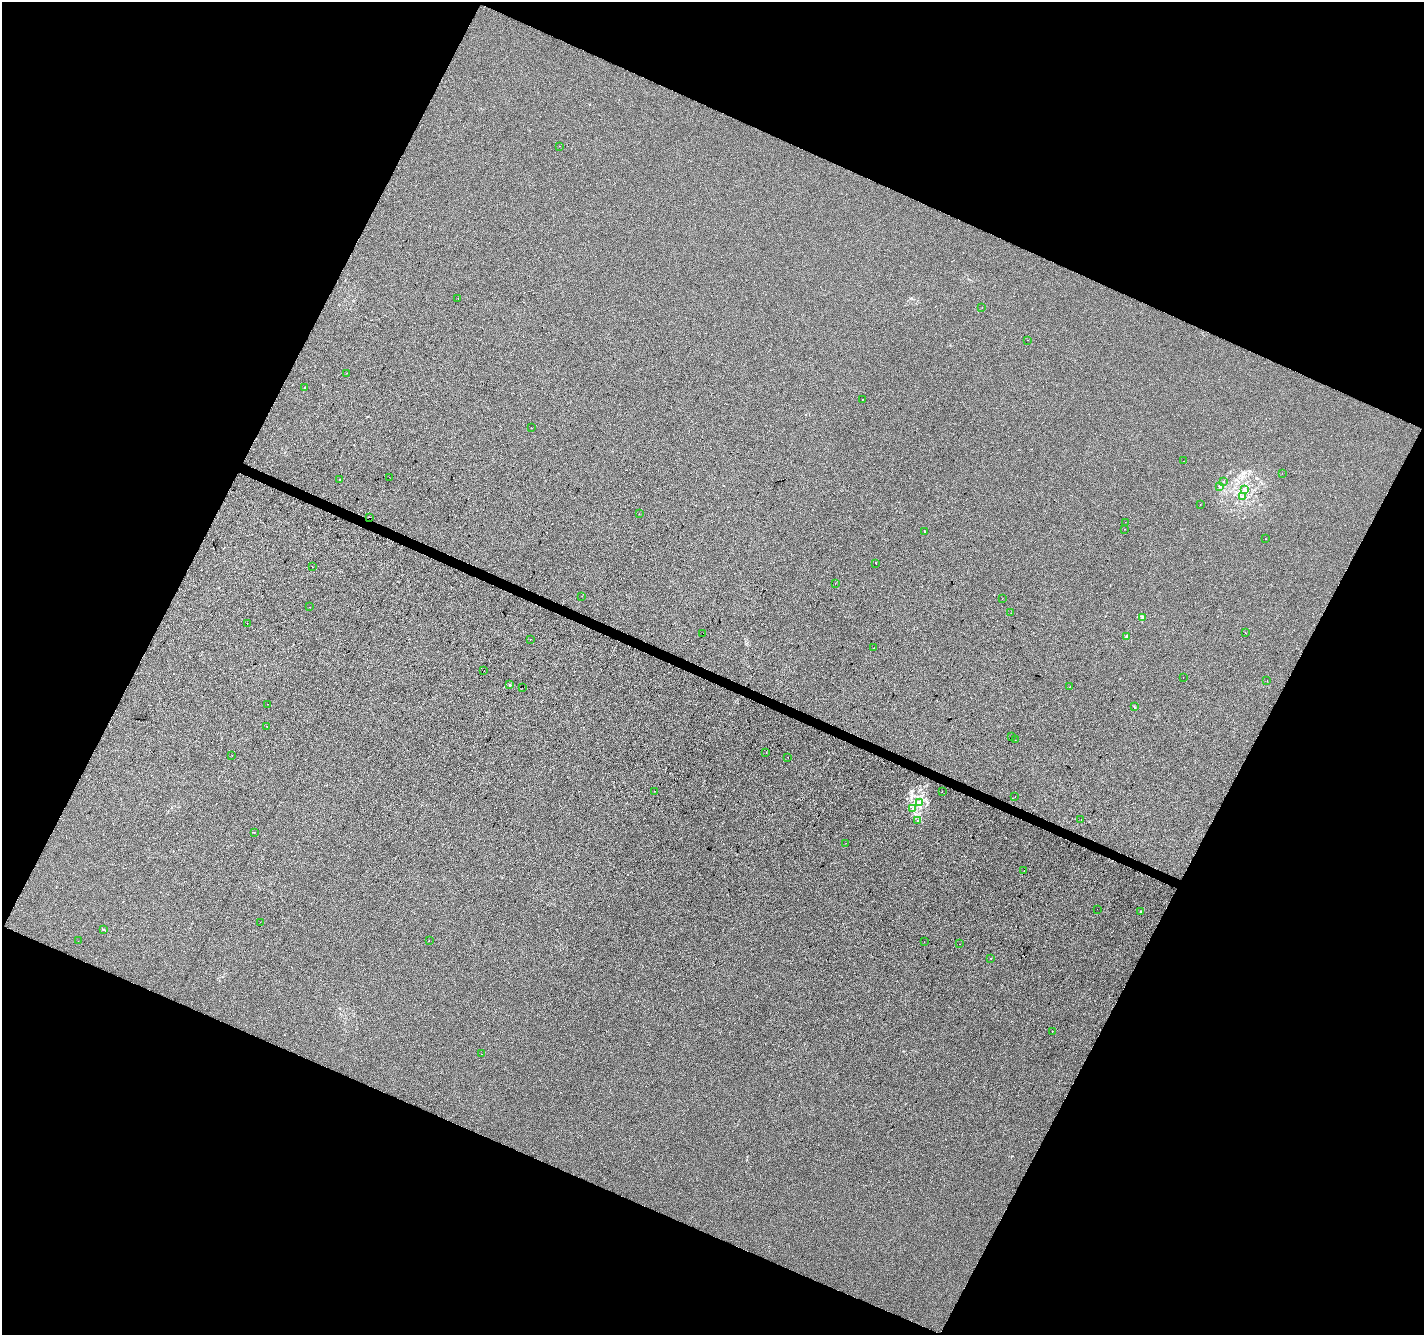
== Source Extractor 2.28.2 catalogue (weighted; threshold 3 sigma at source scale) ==
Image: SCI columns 7-5691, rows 270-5598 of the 5691 x 5802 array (HDU 1 of 3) = the unmasked area's bounding box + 8 px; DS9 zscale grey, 4 x 4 block average (1 PNG px = mean of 4 x 4 image px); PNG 1426 x 1337 px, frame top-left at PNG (2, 2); each listed source drawn as its Kron ellipse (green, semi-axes under 4 px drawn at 4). Shown black and unused: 45% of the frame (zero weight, under 2 of 3 exposures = <1% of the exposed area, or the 3 px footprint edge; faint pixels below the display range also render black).
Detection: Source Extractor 2.28.2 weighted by HDU 2 'WHT'. Background -9.86e-05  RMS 0.0056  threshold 0.0252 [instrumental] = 3 sigma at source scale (4.5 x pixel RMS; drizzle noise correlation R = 1.50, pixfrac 1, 0.0396/0.0396 arcsec/px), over >= 5 px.
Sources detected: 79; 6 cosmic-ray / hot-pixel residue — neither listed nor drawn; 1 coinciding with a brighter row at this scale — not listed separately; the other 72 listed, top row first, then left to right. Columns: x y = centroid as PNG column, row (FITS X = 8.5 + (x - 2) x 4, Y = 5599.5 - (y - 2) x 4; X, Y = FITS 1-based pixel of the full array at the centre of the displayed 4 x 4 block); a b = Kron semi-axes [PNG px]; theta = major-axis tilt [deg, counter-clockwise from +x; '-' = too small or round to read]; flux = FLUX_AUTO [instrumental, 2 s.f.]
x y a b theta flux
560 146 2 2 - 1.7
458 298 2 2 - 2.5
982 308 2 2 - 0.77
1027 340 2 2 - 2
347 373 2 2 - 0.75
305 387 2 2 - 1.7
862 400 2 2 - 1
531 428 2 2 - 0.65
1184 461 2 2 - 0.64
1282 473 2 2 - 0.59
389 477 2 2 - 2.7
339 480 2 2 - 2.7
1223 482 2 2 - 1.5
1220 486 3 2 - 2.5
1244 490 2 2 - 1.5
1242 496 2 2 - 0.75
1200 504 2 2 - 2
639 514 2 2 - 0.62
370 517 2 2 - 3
1125 522 2 2 - 1.4
1124 529 2 2 - 1.2
924 532 2 2 - 1.2
1265 539 2 2 - 1.4
876 563 2 2 - 0.9
313 567 2 2 - 0.65
835 584 2 2 - 0.69
582 596 2 2 - 1.2
1002 599 2 2 - 0.63
310 607 2 2 - 0.6
1011 613 2 2 - 0.9
1142 618 3 2 - 2.1
247 624 2 2 - 1.6
703 633 2 2 - 6.1
1245 633 2 2 - 0.78
1127 636 2 2 - 19
530 639 2 2 - 1.2
874 648 2 2 - 1.1
484 670 2 2 - 0.48
1183 677 2 2 - 2.6
1267 681 2 2 - 2.7
510 685 3 2 - 1.4
1070 687 2 2 - 1.4
522 688 2 2 - 0.62
267 704 2 2 - 0.51
1135 707 2 2 - 0.96
266 726 2 2 - 0.69
1011 737 2 2 - 1.8
1015 740 2 2 - 1.5
766 753 2 2 - 4
232 755 2 2 - 0.74
788 757 2 2 - 2.8
655 791 2 2 - 0.46
942 791 2 2 - 8.4
1015 796 2 2 - 0.73
919 803 4 2 - 18
912 809 2 2 - 1.5
1081 819 2 2 - 2.3
917 820 2 2 - 2.6
254 832 2 2 - 0.66
846 843 2 2 - 0.6
1024 870 2 2 - 1.1
1097 909 2 2 - 3.4
1141 911 2 2 - 3.9
260 922 2 2 - 0.46
104 930 2 2 - 1
429 940 2 2 - 0.96
78 941 2 2 - 0.46
924 942 2 2 - 0.67
959 944 2 2 - 0.65
991 959 2 2 - 5.3
1052 1031 2 2 - 0.71
481 1054 2 2 - 0.96
Diffuse or blended objects may show on this block-average render without a row.